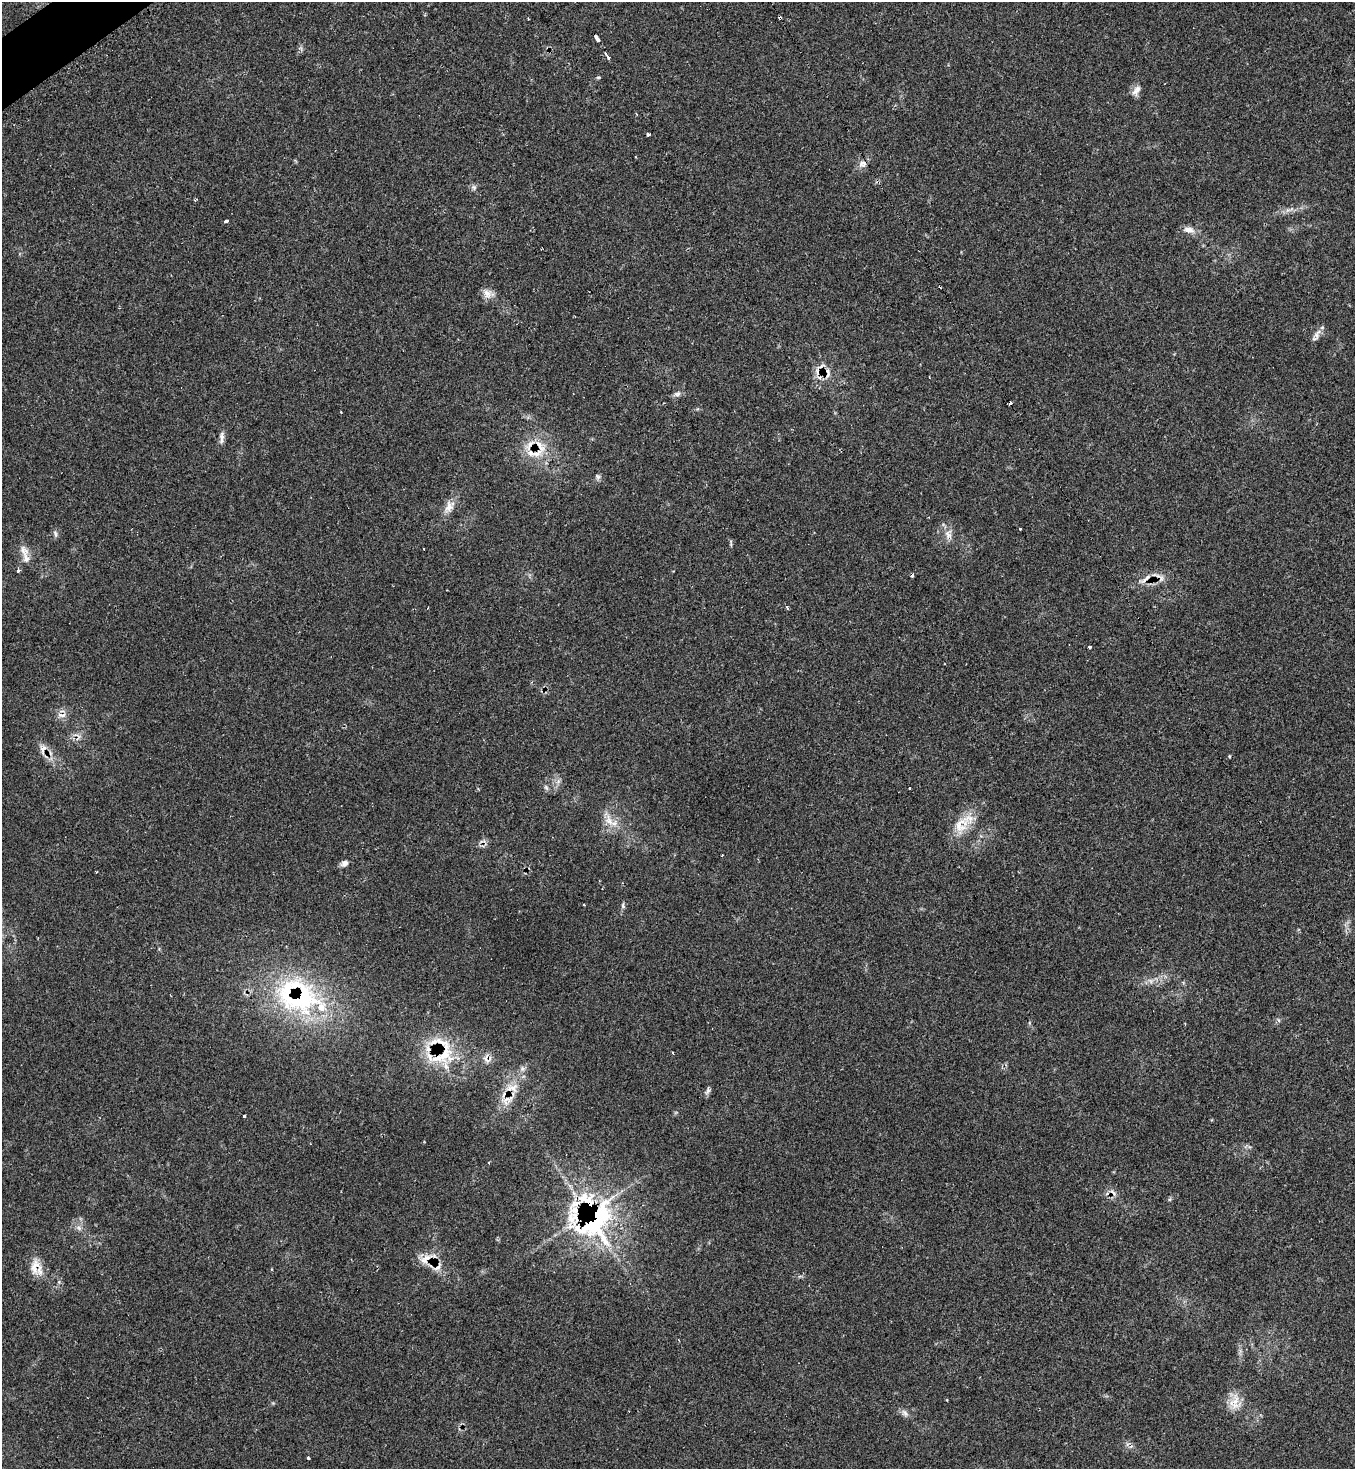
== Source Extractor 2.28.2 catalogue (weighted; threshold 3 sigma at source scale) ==
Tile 11 of 4 x 4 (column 3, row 3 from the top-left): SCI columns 2860-4212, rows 1486-2952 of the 5874 x 5886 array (HDU 1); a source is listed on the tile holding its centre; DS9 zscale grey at full resolution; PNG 1357 x 1471 px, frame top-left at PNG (2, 2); no overlay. Shown black and unused: <1% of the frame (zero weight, under 2 of 3 exposures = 1% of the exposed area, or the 3 px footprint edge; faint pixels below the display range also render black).
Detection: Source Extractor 2.28.2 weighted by HDU 2 'WHT'; one run over the whole footprint, this tile lists its part. Background 0.0689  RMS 0.0065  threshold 0.0294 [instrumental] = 3 sigma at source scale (4.5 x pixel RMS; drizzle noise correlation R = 1.50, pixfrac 1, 0.05/0.05 arcsec/px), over >= 5 px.
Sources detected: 80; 14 cosmic-ray / hot-pixel residue — not listed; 10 inside a brighter listed object's ellipse — not listed separately; the other 56 listed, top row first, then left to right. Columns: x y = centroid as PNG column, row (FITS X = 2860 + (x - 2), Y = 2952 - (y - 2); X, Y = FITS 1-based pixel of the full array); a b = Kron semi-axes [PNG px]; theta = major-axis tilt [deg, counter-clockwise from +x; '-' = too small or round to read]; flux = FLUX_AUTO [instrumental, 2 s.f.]
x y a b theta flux
597 38 7 3 -57 6.6
608 57 7 3 -56 6.4
598 77 5 3 - 0.67
1136 90 15 9 60 4.2
636 114 4 3 - 0.73
862 164 12 10 13 3.8
474 187 8 6 -45 1.8
226 221 4 3 - 5.9
1189 230 16 9 -17 4.6
487 294 14 10 -62 5
1317 334 15 8 67 3.7
828 373 17 6 84 3.9
677 394 8 6 32 2.2
222 437 18 6 86 3.1
540 446 24 9 -52 9.5
598 477 8 6 -46 1.6
449 507 17 11 76 6
1020 529 3 3 - 1.8
55 534 10 4 -73 1.5
948 535 14 9 -74 4.7
423 549 3 3 - 4.3
24 551 16 12 -61 6.5
17 571 4 3 - 7.9
912 575 3 3 - 9.3
1146 579 19 5 42 3.9
787 607 4 3 - 2.6
428 608 3 2 - 0.46
1090 647 3 3 - 4.7
61 715 14 6 -3 3.2
43 748 14 9 76 4.2
546 787 8 5 -54 1.5
909 788 3 2 - 0.83
609 821 18 10 -68 7.8
961 825 27 19 41 16
344 863 10 7 30 2.7
584 905 4 2 - 0.49
623 906 8 5 -74 1.3
1151 981 8 6 -36 2.4
300 999 62 44 18 93
1278 1020 6 4 -71 0.94
672 1052 3 2 - 0.82
442 1055 53 28 31 39
486 1059 15 8 -85 4
513 1088 16 12 52 9.4
708 1091 11 5 69 1.9
244 1116 3 3 - 2.7
1170 1199 6 4 71 0.85
597 1222 73 42 60 110
79 1228 8 5 -45 1.9
425 1259 23 10 38 7.5
35 1266 25 12 78 8.9
438 1267 14 5 48 2.6
947 1400 4 3 - 0.44
1235 1402 22 15 83 9.8
905 1413 12 7 -46 2.6
308 1458 3 3 - 1.4
Overlapping masked pixels (flux is a lower limit): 12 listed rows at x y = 828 373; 540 446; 1146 579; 43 748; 300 999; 442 1055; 486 1059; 513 1088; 597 1222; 425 1259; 35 1266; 438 1267